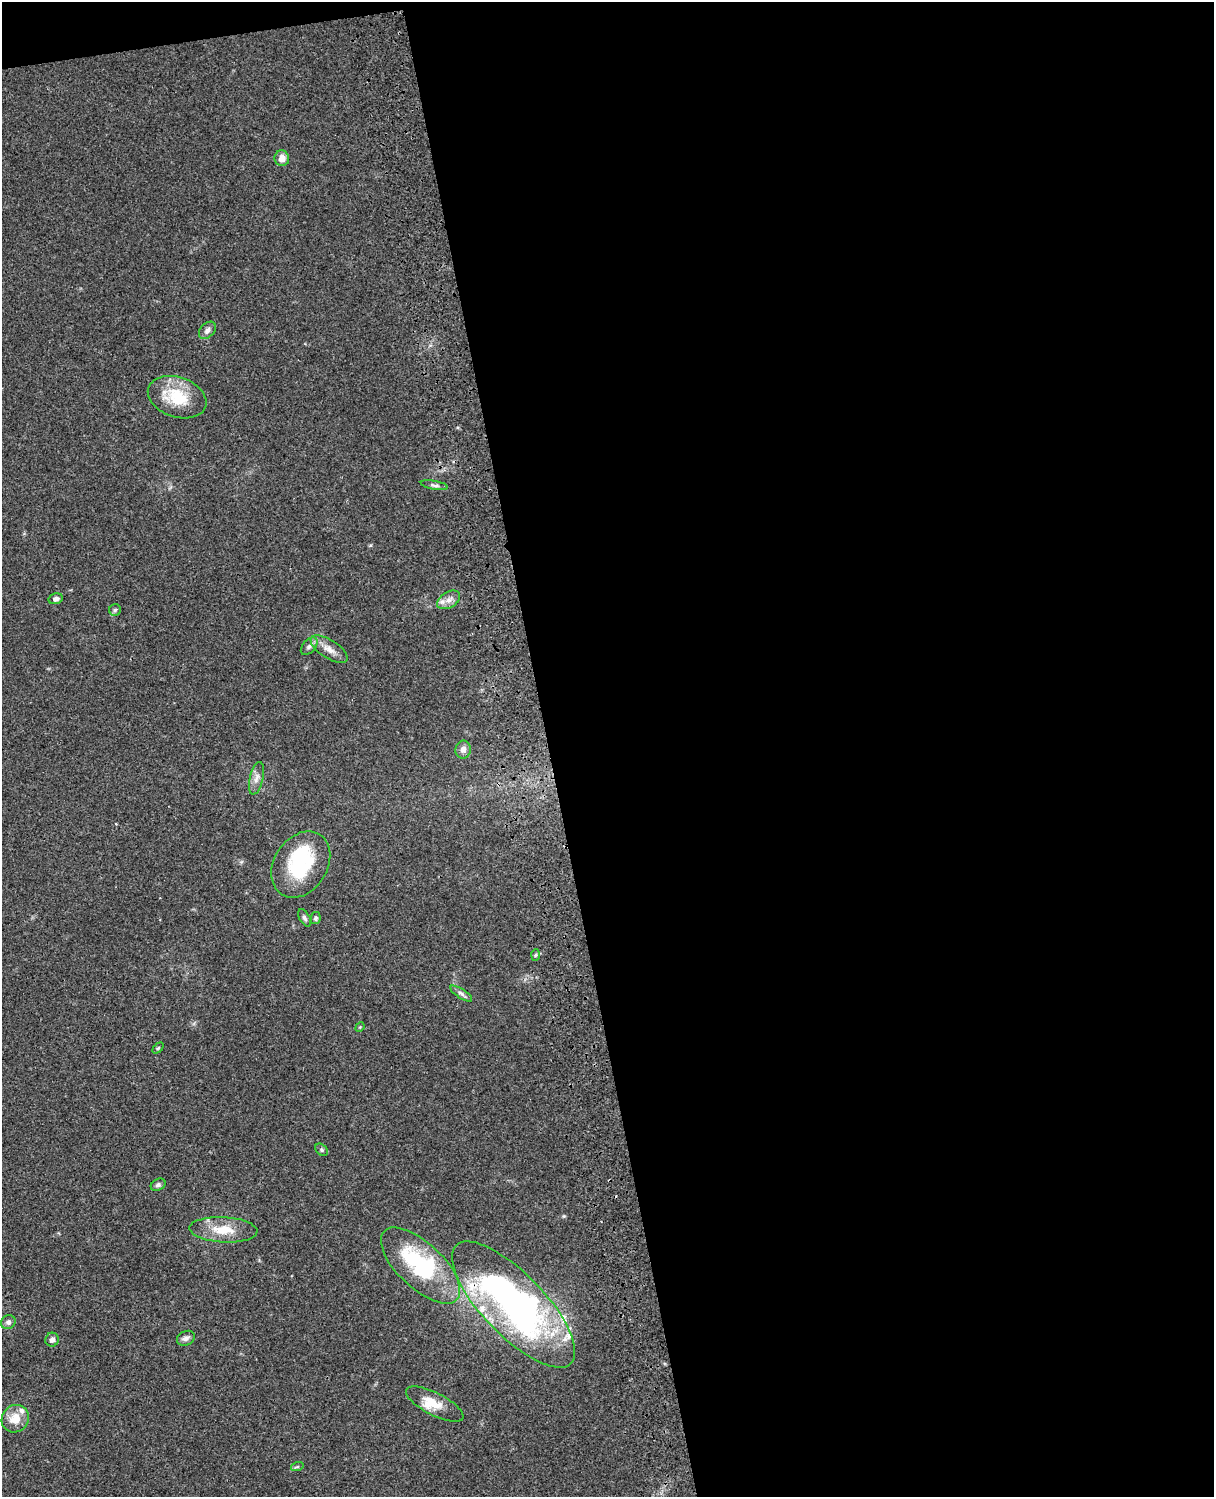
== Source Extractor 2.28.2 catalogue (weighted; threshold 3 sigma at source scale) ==
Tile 4 of 4 x 3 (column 4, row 1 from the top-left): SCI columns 3758-4969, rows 3269-4763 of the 5088 x 4927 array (HDU 1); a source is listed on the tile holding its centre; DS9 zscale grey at full resolution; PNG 1216 x 1499 px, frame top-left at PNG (2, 2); each listed source drawn as its Kron ellipse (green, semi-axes under 4 px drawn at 4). Shown black and unused: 56% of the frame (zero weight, under 3 of 4 exposures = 6% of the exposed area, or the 3 px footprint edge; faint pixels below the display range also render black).
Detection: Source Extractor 2.28.2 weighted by HDU 2 'WHT'; one run over the whole footprint, this tile lists its part. Background 0.107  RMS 0.0065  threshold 0.0293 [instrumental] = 3 sigma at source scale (4.5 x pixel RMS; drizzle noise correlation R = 1.50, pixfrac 1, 0.05/0.05 arcsec/px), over >= 5 px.
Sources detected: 38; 3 inside a brighter object's white glare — neither listed nor drawn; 6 inside a brighter listed object's ellipse — not listed separately; the other 29 listed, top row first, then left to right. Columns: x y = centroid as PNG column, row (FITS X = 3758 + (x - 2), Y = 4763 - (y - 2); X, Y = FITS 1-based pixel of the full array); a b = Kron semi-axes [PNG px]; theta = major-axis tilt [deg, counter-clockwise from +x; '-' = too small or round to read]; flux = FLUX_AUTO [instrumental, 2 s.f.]
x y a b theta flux
282 158 8 7 - 5.4
207 330 10 7 46 2.5
177 397 30 20 -19 26
434 485 13 4 -10 1.9
56 599 7 5 15 2.3
449 600 12 8 31 4
115 610 6 5 - 1.3
309 646 10 6 46 2.4
329 649 21 9 -33 6.5
463 749 9 7 79 3.3
256 778 17 6 77 4
301 865 35 26 57 44
305 918 9 5 -59 1.6
316 918 6 5 - 1.2
536 955 6 4 87 0.93
461 993 13 4 -33 2.1
360 1027 5 4 - 0.67
158 1048 6 4 44 0.88
321 1150 7 5 -42 1.3
158 1185 8 5 29 1.5
223 1230 34 12 -3 16
420 1266 50 22 -43 71
513 1305 82 31 -46 230
8 1322 7 6 - 2.2
186 1338 9 7 26 2.4
52 1340 7 6 - 2.7
435 1404 32 11 -27 13
15 1419 14 13 - 10
297 1467 6 4 19 0.83